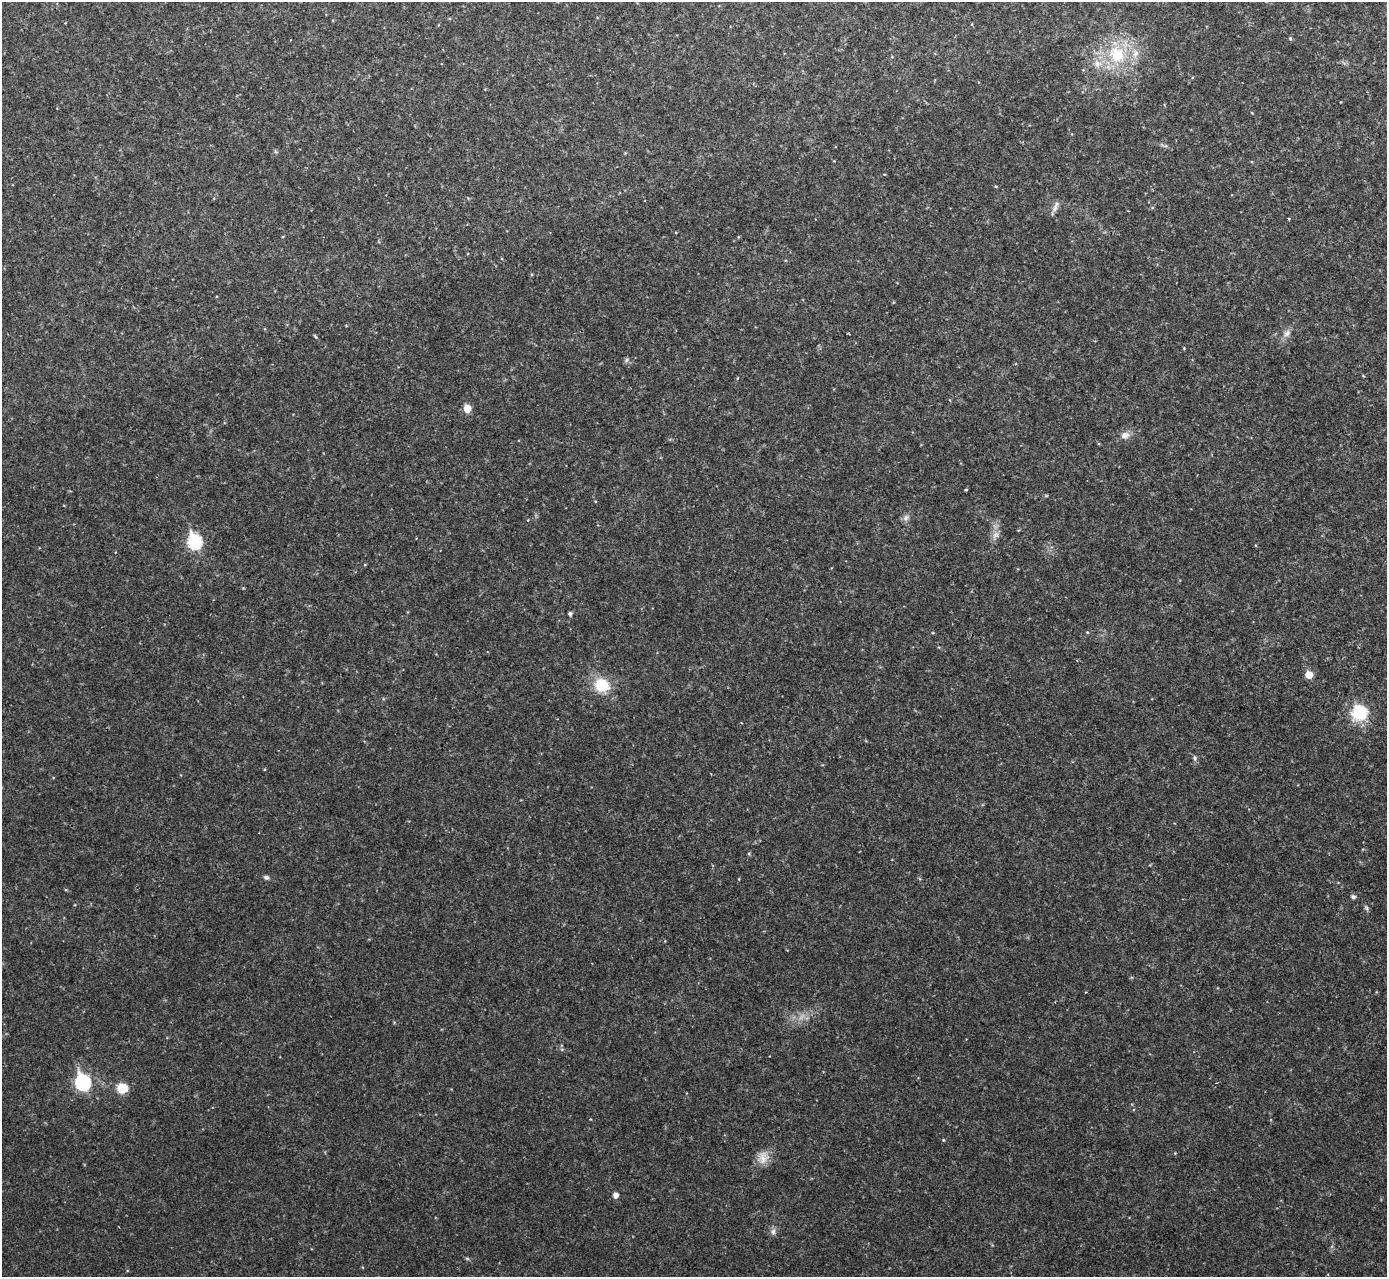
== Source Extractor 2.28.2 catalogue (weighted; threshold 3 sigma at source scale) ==
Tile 10 of 4 x 4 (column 2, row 3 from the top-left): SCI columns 1387-2771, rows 1427-2701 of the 5544 x 5531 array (HDU 1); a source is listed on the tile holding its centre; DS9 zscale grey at full resolution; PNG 1389 x 1279 px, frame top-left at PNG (2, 2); no overlay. Shown black and unused: <1% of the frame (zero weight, under 2 of 3 exposures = <1% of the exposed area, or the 3 px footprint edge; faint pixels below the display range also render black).
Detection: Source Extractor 2.28.2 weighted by HDU 2 'WHT'; one run over the whole footprint, this tile lists its part. Background 0.0828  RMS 0.0084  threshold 0.0378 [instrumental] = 3 sigma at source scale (4.5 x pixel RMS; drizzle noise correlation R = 1.50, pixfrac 1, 0.05/0.05 arcsec/px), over >= 5 px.
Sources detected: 27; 1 cosmic-ray / hot-pixel residue — not listed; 1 inside a brighter listed object's ellipse — not listed separately; the other 25 listed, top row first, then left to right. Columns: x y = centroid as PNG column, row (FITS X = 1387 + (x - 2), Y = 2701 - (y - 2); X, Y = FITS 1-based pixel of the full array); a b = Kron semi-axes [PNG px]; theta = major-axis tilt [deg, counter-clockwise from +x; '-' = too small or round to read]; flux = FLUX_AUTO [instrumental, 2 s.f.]
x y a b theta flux
1117 55 26 21 -57 39
1097 64 10 8 -85 5.5
1055 208 12 7 63 3.7
1287 333 10 8 55 4
626 360 6 4 70 1.4
467 408 6 5 - 15
1125 435 12 9 15 5.2
966 489 3 3 - 1.1
906 517 9 7 60 3
996 535 9 8 - 3.9
195 542 8 7 - 100
570 614 4 4 - 1.9
1087 632 5 3 - 0.65
1309 675 5 5 - 14
602 685 14 13 - 26
1359 713 11 10 - 48
1195 758 7 5 90 1.8
266 877 6 5 - 2
1353 897 5 5 - 2.4
1367 908 6 4 -88 1.5
83 1082 8 7 - 150
122 1088 8 8 - 20
763 1158 19 12 82 9.3
616 1195 5 5 - 4.5
773 1232 9 6 75 2.8